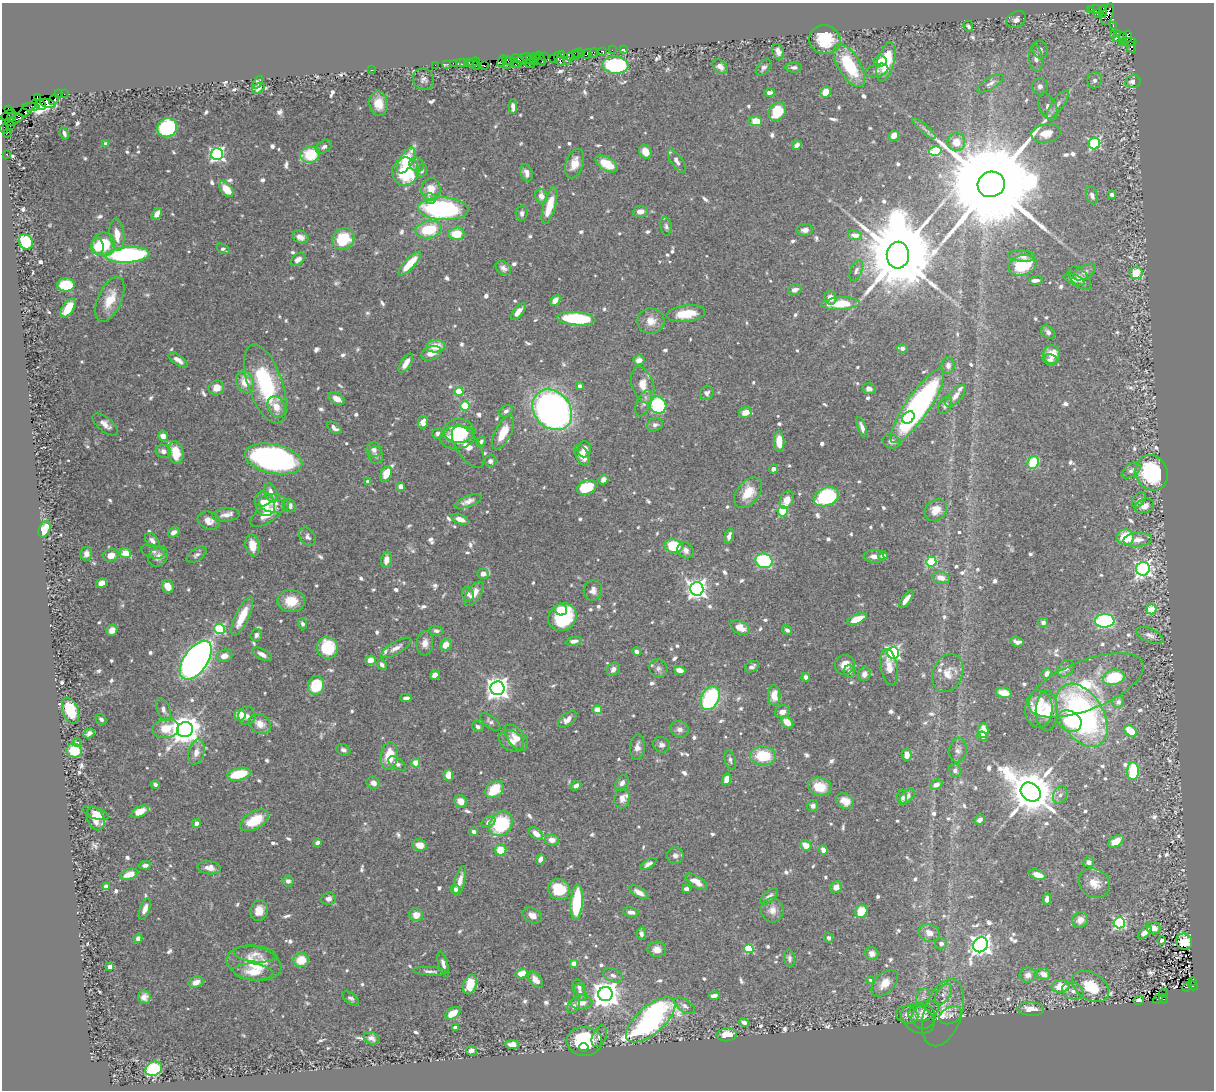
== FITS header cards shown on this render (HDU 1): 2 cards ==
NAXIS1  =                 1212
NAXIS2  =                 1088

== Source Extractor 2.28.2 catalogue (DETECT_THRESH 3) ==
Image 1212 x 1088 px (HDU 1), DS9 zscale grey, 1 PNG px = 1 image px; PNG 1216 x 1092 px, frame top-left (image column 1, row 1088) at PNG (2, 3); each listed source drawn as its Kron ellipse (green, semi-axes under 4 px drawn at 4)
Background 0.661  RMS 0.011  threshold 0.032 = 3 sigma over >= 5 px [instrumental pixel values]
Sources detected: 927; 2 with non-positive FLUX_AUTO (blend fragments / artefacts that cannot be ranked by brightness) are neither listed nor drawn; of the other 925, the 500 brightest by FLUX_AUTO listed and drawn (425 fainter detections omitted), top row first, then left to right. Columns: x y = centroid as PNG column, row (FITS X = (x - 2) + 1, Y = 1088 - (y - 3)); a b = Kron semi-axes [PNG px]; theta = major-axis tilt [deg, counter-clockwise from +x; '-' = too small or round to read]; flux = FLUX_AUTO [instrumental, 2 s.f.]
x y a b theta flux
1091 9 4 2 - 6.9
1095 9 7 3 -8 61
1103 11 6 3 88 72
1097 14 3 3 - 9.1
1108 14 11 5 70 530
1016 20 10 8 32 4.9
968 26 6 4 -65 2.4
1113 26 3 2 - 23
1114 34 3 2 - 5.9
1117 34 3 2 - 17
1123 37 5 3 - 94
1127 37 7 4 80 420
1116 38 3 2 - 15
825 40 16 14 -13 30
1122 42 3 3 - 18
1128 42 8 3 3 100
1131 47 6 4 -70 69
624 49 3 3 - 8.6
612 50 2 2 - 13
1040 50 9 7 -66 3.5
602 51 4 3 - 74
778 52 8 5 -71 4.3
575 53 3 3 - 32
582 53 3 2 - 20
594 53 5 2 - 13
561 54 3 2 - 35
578 54 6 3 60 63
587 54 5 4 - 120
571 56 3 2 - 26
526 57 5 2 - 90
535 57 5 2 - 28
544 57 3 2 - 12
553 58 2 2 - 11
1036 58 13 6 -83 5
517 59 7 3 -10 110
540 59 8 3 -67 100
559 59 7 4 -63 120
529 60 3 3 - 82
502 61 6 3 65 31
534 61 4 3 - 45
567 61 3 2 - 76
880 61 6 5 - 6.4
464 62 3 3 - 54
474 62 6 3 23 60
512 62 10 3 -22 230
518 62 6 2 43 20
886 62 20 8 75 31
453 63 2 2 - 16
460 63 3 2 - 25
469 63 3 2 - 13
507 63 6 4 86 80
530 63 5 3 - 140
447 64 3 2 - 21
435 65 2 2 - 15
616 65 13 8 -5 90
849 65 24 11 -59 42
476 66 4 3 - 24
484 66 3 3 - 62
720 66 8 6 -42 4.3
794 67 8 5 -3 2.6
764 68 10 6 48 2.5
371 70 2 2 - 14
877 70 12 6 16 2.7
424 79 11 10 - 3.6
1095 80 8 7 - 3.3
1133 81 8 6 11 4
258 82 7 4 55 2.6
991 83 15 5 32 3.3
1040 86 8 8 - 4
258 88 7 4 40 2.8
826 92 6 5 - 10
769 93 5 4 - 3.2
59 94 4 2 - 28
64 94 2 2 - 5.6
37 97 4 3 - 37
54 100 5 2 - 27
48 103 8 4 -18 150
379 103 12 9 -82 12
1058 104 17 6 54 4.8
41 105 5 4 - 680
513 106 7 4 -86 3.8
31 107 8 3 -2 29
1048 107 14 8 -66 5.2
8 110 3 3 - 41
25 112 17 4 43 78
777 112 10 7 50 26
8 115 8 4 30 8
12 117 4 3 - 270
14 120 10 3 24 230
756 121 6 5 - 13
10 126 3 3 - 260
4 128 5 3 - 21
167 128 10 9 - 67
924 129 15 3 -42 2.5
7 133 5 2 - 28
64 133 6 3 -67 2.4
1046 133 15 9 10 10
894 136 5 5 - 5.8
956 142 9 9 - 9.2
106 144 4 3 - 4.4
1094 144 6 5 - 98
797 145 5 4 - 4
324 147 9 5 34 2.5
935 151 6 5 - 37
645 152 7 6 - 8.7
6 154 3 2 - 7.9
217 154 6 6 - 210
310 155 10 8 10 31
406 160 14 6 61 34
677 161 13 6 -57 4.2
574 163 15 9 71 9.8
607 164 12 6 -30 20
416 165 8 6 -40 2.4
405 171 14 13 - 56
422 171 7 5 70 2.5
526 173 9 6 -72 4.1
991 184 13 12 - 29000
226 189 9 5 -48 16
431 189 11 9 81 12
1092 195 9 5 -72 3.6
1112 195 4 3 - 2.8
541 196 7 6 - 6.5
430 198 6 5 - 4.6
550 206 19 6 73 18
443 209 25 11 -3 150
640 212 7 5 9 5.7
522 213 7 6 - 2.7
157 214 6 4 57 5
666 226 9 5 -81 2.3
429 229 13 8 10 34
805 230 8 6 6 3.9
456 234 8 6 4 17
117 235 16 7 -84 11
855 235 7 5 -10 5.4
300 237 8 6 -21 4.9
343 239 12 10 43 31
26 242 8 7 - 61
103 244 12 11 - 29
97 247 8 6 87 25
223 249 7 4 -32 2.5
128 255 22 8 3 170
898 255 13 11 89 14000
1022 256 13 5 -6 4.1
298 259 8 5 40 5.3
410 263 15 5 48 21
1022 265 14 10 18 27
503 268 8 6 -36 3.2
856 271 11 6 69 2.5
1085 272 12 6 29 4.1
1136 273 7 6 - 20
1080 278 14 8 -46 5.7
1036 280 7 3 3 3.7
1074 280 11 5 -21 2.5
66 285 9 6 1 34
795 290 7 5 15 4
830 298 7 6 - 6.4
110 299 24 11 66 17
555 300 6 4 45 5.6
840 304 19 6 3 25
68 308 11 5 57 18
518 312 10 4 51 6.5
686 314 19 8 7 19
576 319 19 6 -4 67
651 321 13 12 - 9.2
1048 332 7 6 - 2.6
436 346 9 6 6 13
902 348 5 4 - 3.5
431 353 10 7 20 7.4
1052 355 9 8 - 7.4
178 360 11 4 -35 5
639 360 5 5 - 5.2
1050 360 7 5 -12 2.9
406 363 11 5 57 6.2
948 365 8 6 85 3.6
245 382 11 8 -66 14
265 384 41 17 -71 72
643 385 19 10 -71 11
580 386 4 3 - 4.3
216 388 8 7 - 8.8
869 389 6 5 - 3.7
459 392 4 4 - 23
707 393 7 6 - 2.5
956 396 13 6 49 4.7
337 399 8 5 -31 7
644 403 14 7 67 3.7
658 405 9 8 - 68
945 405 9 6 64 2.4
465 406 5 4 - 43
917 406 44 12 56 220
276 407 11 8 -62 8.9
552 410 22 18 -49 440
506 411 7 5 34 2.7
745 412 6 5 - 7.7
908 417 7 5 48 23
423 422 6 5 - 5.7
105 424 15 7 -38 5.4
655 425 8 6 17 2.8
862 427 10 4 -70 3.7
334 428 8 4 -37 3.5
459 431 15 12 2 28
437 433 6 5 - 2.3
503 433 18 8 63 17
163 436 5 4 - 6.8
457 437 17 11 6 31
892 441 9 7 -14 2.9
481 442 6 4 61 2.3
779 442 10 5 -87 9.3
468 447 24 11 -57 12
584 449 8 6 88 5
374 450 7 7 - 3.6
163 451 7 6 - 4
176 452 12 7 -78 16
376 455 9 7 -73 2.3
582 455 11 6 -64 8.4
273 459 29 14 -12 250
490 461 6 5 - 3
1033 462 7 5 63 43
773 469 4 4 - 4.4
1131 470 11 6 36 3
1152 473 18 16 -66 85
386 474 8 5 67 12
603 480 5 4 - 3.6
368 482 4 3 - 2.6
400 486 4 4 - 3.3
587 487 10 7 23 30
271 493 10 6 -69 6.7
748 493 17 11 53 14
826 497 13 9 20 96
787 500 9 6 64 9.5
1139 500 9 5 52 2.3
468 501 14 5 21 4.6
274 503 15 9 -8 7.4
265 504 13 9 -70 14
290 506 7 6 - 3.7
1145 506 10 7 20 5.3
936 510 12 9 40 8.6
783 511 5 5 - 42
267 513 20 8 34 15
226 515 14 6 5 5.1
460 519 9 4 -19 5.9
209 521 11 9 -21 5.9
45 529 9 5 65 16
174 532 6 4 30 4
729 536 7 4 74 4
307 537 10 7 -54 3.1
1126 537 8 8 - 29
1138 540 14 7 4 6.4
152 541 9 6 -50 3.6
252 545 11 7 -79 12
674 546 9 7 -13 34
686 550 9 7 -44 4
153 551 12 6 -17 2.6
125 553 6 5 - 12
86 554 7 6 - 5.4
111 555 7 6 - 9.9
197 555 11 6 35 2.8
874 556 10 6 -5 4.7
883 556 5 4 - 5.4
158 557 11 8 49 4.7
386 560 8 5 79 6
764 561 8 7 - 78
931 562 5 5 - 53
1143 569 7 6 - 280
483 574 5 5 - 5.8
941 578 9 6 -16 6.5
102 583 5 4 - 6.2
168 587 7 5 -60 10
697 589 7 6 - 440
593 590 10 9 - 4.3
468 594 7 6 - 2.6
474 594 14 6 55 8.4
906 599 10 4 52 6.3
291 601 13 11 -3 16
1151 609 5 5 - 33
561 610 6 5 - 9.6
242 616 21 6 64 19
562 617 15 13 38 59
857 619 10 4 23 16
1105 621 10 7 3 130
1043 622 5 4 - 2.8
302 624 6 4 -71 2.4
740 627 10 6 -27 8.1
220 629 5 5 - 74
112 630 6 5 - 5.7
787 630 5 4 - 2.6
436 631 7 5 -8 2.4
256 635 6 5 - 2.5
1150 635 14 7 -24 3.8
574 641 8 4 11 3.7
1017 642 7 4 -14 3.3
425 643 12 8 85 5.4
446 645 6 5 - 9.8
328 648 11 10 - 32
396 648 17 6 30 4.9
637 652 4 4 - 3.2
893 653 6 6 - 150
262 654 10 5 -30 4.5
224 656 8 6 15 5.2
196 660 22 11 55 610
370 660 5 4 - 8.5
382 665 6 4 -51 2.6
845 665 10 9 - 6.6
752 667 8 5 30 2.4
889 667 18 8 -80 9.4
1066 668 9 7 41 3.3
613 669 7 6 - 3.6
658 669 9 9 - 2.8
680 670 6 4 -19 8
849 672 6 5 - 2.5
948 673 20 15 67 11
1047 673 5 4 - 4
864 674 7 6 - 4.1
435 675 5 4 - 5.6
806 677 4 4 - 3.2
1114 677 11 7 15 36
316 685 9 8 - 31
1086 685 61 24 22 52
497 688 7 7 - 650
1004 693 8 5 -13 9.3
774 695 10 6 89 10
406 698 6 4 4 2.5
710 698 12 8 65 75
1118 702 6 6 - 3
1039 709 19 13 89 20
163 710 12 6 -67 3.3
597 710 4 4 - 18
71 711 13 7 -68 34
1047 711 20 11 90 15
783 712 7 6 - 5
240 715 6 5 - 17
1082 715 34 21 -58 190
247 716 9 8 - 3.5
101 719 6 4 -41 2.7
568 719 11 6 40 4.9
1069 721 13 10 -29 20
490 722 12 6 -39 2.6
787 722 7 5 -43 9.7
260 724 12 9 -33 9.1
478 727 6 5 - 2.4
166 728 13 9 8 18
680 729 9 8 - 3.7
185 730 8 7 - 1300
983 731 7 5 89 11
1131 731 7 5 -37 16
89 733 6 4 33 3.8
983 736 5 4 - 2.9
516 738 15 8 -52 9.2
511 741 13 10 -28 7
77 743 4 3 - 2.3
661 745 9 7 -25 3.1
637 747 13 7 83 4.9
343 750 7 5 -25 2.3
958 750 12 8 80 3.5
74 751 8 7 - 28
196 752 13 8 76 6.6
907 755 6 5 - 6.5
389 756 14 8 82 20
763 756 13 9 -3 29
730 760 10 5 -74 2.4
416 763 4 4 - 21
397 764 10 5 -37 2.6
955 770 6 6 - 2.7
1133 771 9 6 88 41
239 774 12 6 13 29
448 775 5 5 - 10
726 779 6 4 74 7
373 783 7 6 - 4.8
622 783 8 5 57 3.5
155 785 4 3 - 2.3
936 785 6 4 25 3.5
576 786 5 4 - 2.9
820 787 12 9 -14 16
494 789 10 7 39 24
1031 792 10 9 - 3900
1060 795 9 6 68 3.1
907 796 9 5 44 4
902 797 8 4 -89 3
622 798 10 8 86 5.4
461 801 7 5 -41 7.7
845 801 9 7 -31 8.1
813 806 6 5 - 3.4
140 812 9 5 25 12
95 813 13 5 -20 5.5
95 819 12 8 -64 7.9
255 820 16 8 29 23
980 820 5 4 - 3.2
488 822 7 5 30 2.8
196 823 4 4 - 3.8
501 824 13 11 53 58
474 832 4 4 - 2.4
536 833 8 5 -39 6.6
552 840 7 5 -8 5.9
1116 841 8 5 32 11
317 843 4 4 - 2.3
420 845 7 5 -12 8.7
806 845 6 5 - 8.8
501 850 5 5 - 18
823 850 5 4 - 6.5
675 856 8 8 - 3.2
540 859 5 4 - 3.2
1089 862 5 5 - 3.4
648 864 9 4 33 3.1
145 865 6 4 6 2.6
209 868 12 6 -6 6.8
129 874 9 5 17 11
1038 875 8 5 -20 8.1
288 881 6 5 - 3.1
460 881 15 5 76 7.1
696 882 12 5 -32 8.5
1094 883 16 14 -36 10
106 886 4 4 - 8.9
836 887 6 5 - 5.7
455 889 5 4 - 3.7
559 889 11 10 - 26
686 889 4 4 - 3
639 892 10 4 -32 5.5
769 896 11 5 41 3.2
328 899 7 6 - 3.6
1047 899 6 4 86 2.9
577 902 18 6 86 51
145 909 11 5 70 5.1
772 910 12 11 - 6.2
259 911 10 8 79 8.7
861 911 7 6 - 27
631 912 8 4 -11 3.5
416 915 7 6 - 7.7
532 915 10 7 -32 6.2
1080 920 8 7 - 5.5
1119 923 5 5 - 110
1154 928 7 6 - 6.6
929 933 11 8 -27 7.2
1145 933 8 4 43 6
641 934 6 4 -84 2.6
138 938 5 4 - 2.3
829 938 5 4 - 2.5
1162 940 4 4 - 2.4
1184 942 8 7 - 15
941 944 6 5 - 2.9
981 945 8 7 - 550
657 949 9 7 -2 5.4
749 949 5 4 - 49
255 954 21 8 -6 6.8
872 954 7 6 - 3.9
789 958 9 5 -80 2.4
301 960 8 7 - 16
574 963 4 4 - 11
254 964 28 17 -12 28
443 964 13 4 -74 3.5
110 966 4 4 - 5.7
430 971 17 4 -3 3
253 972 20 8 -4 12
521 974 6 4 16 11
1044 974 7 5 -30 7.2
613 975 10 6 -25 3.4
1028 975 8 7 - 5.4
535 980 9 5 -50 5.7
871 980 4 4 - 3.2
1192 981 3 2 - 54
196 982 7 5 23 4.6
885 983 16 9 47 10
470 984 10 6 71 18
1061 986 9 6 11 18
1091 986 20 13 -32 26
1193 986 5 3 - 160
579 987 8 6 -63 2.7
1187 987 5 3 - 47
1073 991 11 8 -24 4.9
580 993 9 5 -59 2.8
1163 993 4 3 - 66
605 994 7 7 - 1100
943 994 12 7 56 3.7
714 996 5 3 - 3.9
144 997 6 6 - 4.1
923 997 8 6 62 3.1
351 998 9 5 -35 2.4
1158 999 5 3 - 65
1163 999 5 3 - 280
1139 1000 5 4 - 3.3
582 1003 11 7 5 7.3
573 1006 8 5 54 2.8
685 1006 12 6 -33 3.5
1031 1009 13 7 -4 9
924 1011 16 9 20 7.6
453 1013 8 5 34 10
943 1013 35 19 71 18
907 1015 11 8 -14 4
950 1015 12 8 27 3.3
923 1017 12 11 - 5.2
918 1019 18 13 -34 5.7
651 1020 30 13 41 250
744 1022 5 4 - 2.8
455 1027 4 3 - 4.5
727 1035 10 6 5 9.8
599 1036 11 7 67 3.5
371 1038 8 6 -21 3.2
584 1041 18 14 -4 46
512 1045 7 4 -4 5
584 1047 4 3 - 3.1
471 1051 5 5 - 3.8
154 1069 8 7 - 73
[425 fainter detections neither listed nor drawn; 2 non-positive-flux detections neither listed nor drawn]